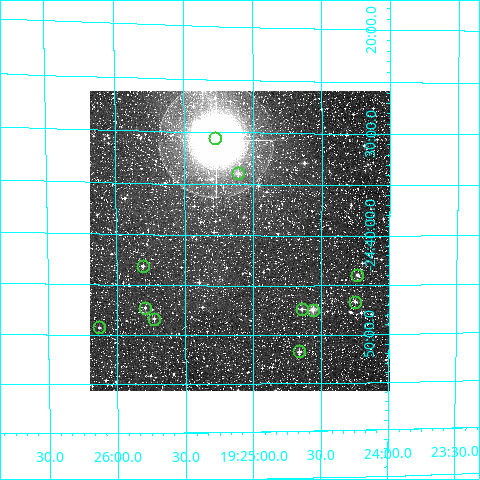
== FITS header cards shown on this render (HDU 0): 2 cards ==
NAXIS1  =                  300
NAXIS2  =                  300

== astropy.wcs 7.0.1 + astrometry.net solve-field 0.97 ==
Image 300 x 300 px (HDU 0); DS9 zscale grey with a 90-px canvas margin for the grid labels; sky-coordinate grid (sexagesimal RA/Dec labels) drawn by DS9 from the SOLVED WCS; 11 Tycho-2 reference stars matched to detected sources circled (green)
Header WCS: RA---TAN/DEC--TAN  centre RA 19:25:06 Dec -24:41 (291.27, -24.68 deg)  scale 6 arcsec/px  FOV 30.0' x 30.0'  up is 0 deg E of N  parity normal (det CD < 0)
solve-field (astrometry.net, Tycho-2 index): VERIFIED the header's WCS against the Tycho-2 star catalogue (verified at 2 index scales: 6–10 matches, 0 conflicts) and refined it, rather than solving blind
Solved WCS: RA---TAN-SIP/DEC--TAN-SIP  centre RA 19:25:06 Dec -24:41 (291.28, -24.68 deg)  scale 5.98 arcsec/px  FOV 29.9' x 29.7'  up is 0 deg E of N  parity normal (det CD < 0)
The solver's refit moves the header's centre by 1.8 arcsec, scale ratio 0.9968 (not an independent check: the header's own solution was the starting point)
Tycho-2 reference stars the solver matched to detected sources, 11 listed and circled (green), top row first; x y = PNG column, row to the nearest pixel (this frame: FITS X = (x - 90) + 1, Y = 300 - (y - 91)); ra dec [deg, ICRS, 3 dp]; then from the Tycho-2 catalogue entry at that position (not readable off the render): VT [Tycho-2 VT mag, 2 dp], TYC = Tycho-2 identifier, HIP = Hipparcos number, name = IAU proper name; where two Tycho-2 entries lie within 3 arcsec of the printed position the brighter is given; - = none
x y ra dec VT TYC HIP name
215 138 291.319 -24.509 5.04 6880-2342-1 95477 -
238 173 291.278 -24.564 10.40 6880-1513-1 - -
143 266 291.452 -24.718 11.59 6880-455-1 - -
357 275 291.059 -24.732 10.57 6880-1597-1 - -
355 302 291.063 -24.777 11.16 6880-2088-1 - -
145 308 291.449 -24.788 11.64 6880-1085-1 - -
302 309 291.161 -24.790 10.57 6880-1169-1 - -
313 310 291.141 -24.791 9.77 6880-681-1 - -
154 319 291.432 -24.806 11.69 6880-281-1 - -
99 327 291.532 -24.820 11.79 6880-735-1 - -
299 351 291.166 -24.861 11.14 6880-813-1 - -